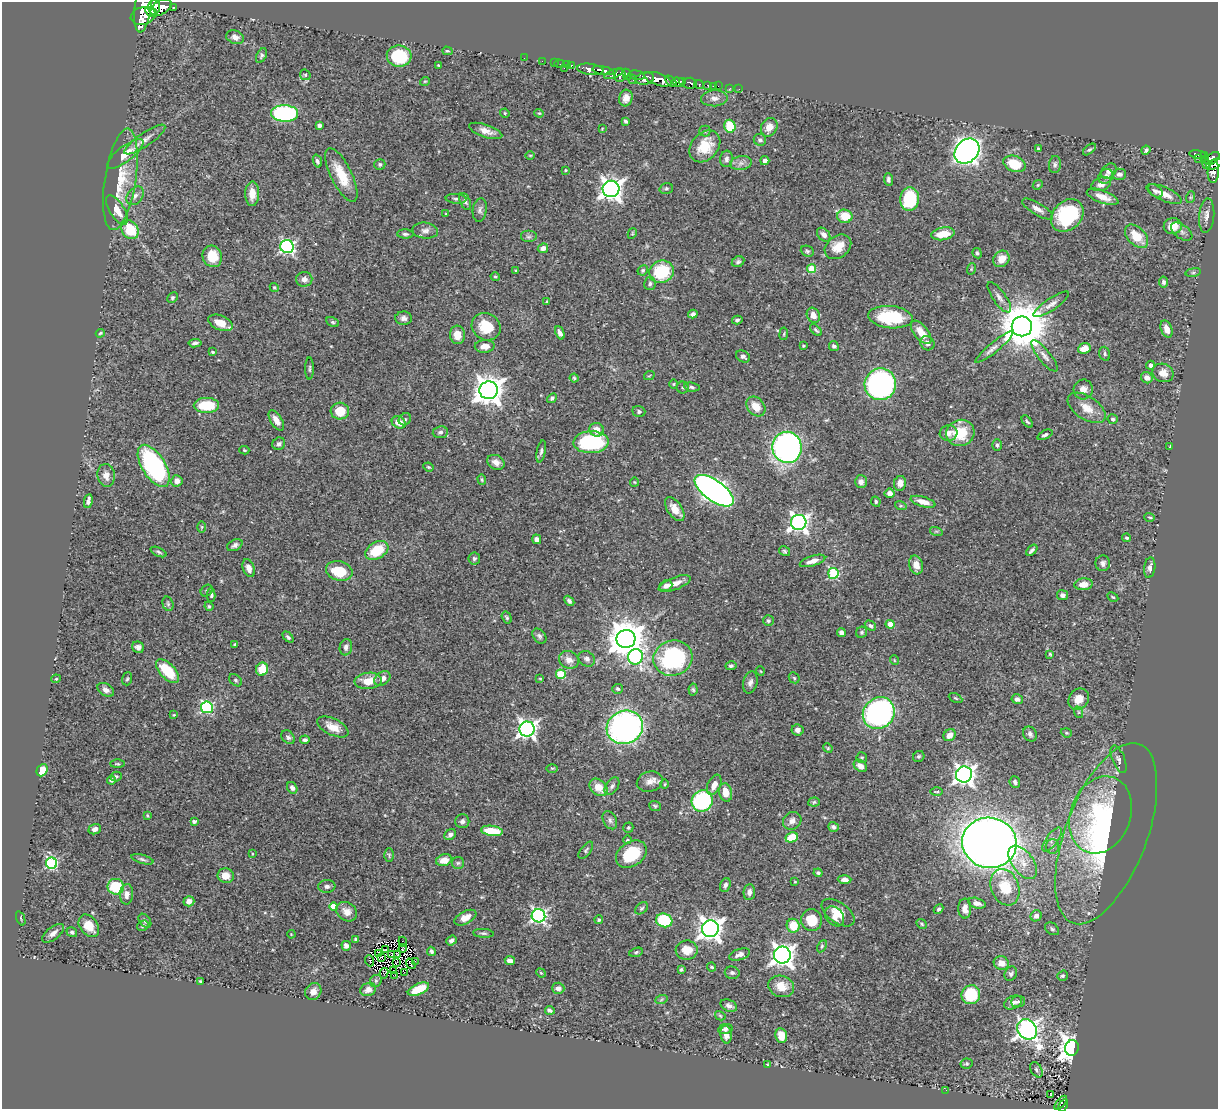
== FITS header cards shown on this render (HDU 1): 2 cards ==
NAXIS1  =                 1216
NAXIS2  =                 1107

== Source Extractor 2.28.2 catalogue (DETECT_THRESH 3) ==
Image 1216 x 1107 px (HDU 1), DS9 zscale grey, 1 PNG px = 1 image px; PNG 1220 x 1111 px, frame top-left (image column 1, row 1107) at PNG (2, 2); each listed source drawn as its Kron ellipse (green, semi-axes under 4 px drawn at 4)
Background 0.708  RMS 0.022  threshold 0.0661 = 3 sigma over >= 5 px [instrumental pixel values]
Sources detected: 438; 2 with non-positive FLUX_AUTO (blend fragments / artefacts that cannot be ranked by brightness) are neither listed nor drawn; the other 436 listed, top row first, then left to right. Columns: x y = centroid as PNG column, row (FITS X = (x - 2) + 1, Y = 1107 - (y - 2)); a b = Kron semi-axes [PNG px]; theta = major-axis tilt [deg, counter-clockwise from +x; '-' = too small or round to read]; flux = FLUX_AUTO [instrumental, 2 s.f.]
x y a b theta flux
154 7 7 6 - 1100
161 7 11 7 32 1600
173 7 3 3 - 55
143 8 24 8 83 1900
151 12 7 4 -30 600
143 16 12 8 12 1600
235 37 9 6 -21 6.6
447 51 5 4 - 1.9
261 56 8 5 64 2.9
399 56 12 10 -5 83
524 58 2 2 - 5.2
542 61 2 2 - 9.6
554 63 2 2 - 6.3
559 64 5 2 - 17
438 65 3 2 - 1.1
567 65 2 2 - 10
571 65 3 3 - 37
564 68 2 2 - 38
590 69 13 5 -7 1100
603 71 11 4 -10 960
614 74 10 4 20 340
627 74 5 4 - 360
305 75 6 5 - 2.2
620 75 6 5 - 320
637 75 8 4 -12 180
632 79 6 2 -41 75
645 79 9 6 13 770
658 79 14 6 -18 1900
425 81 5 3 - 1.3
671 81 6 4 -44 420
682 81 4 3 - 360
678 82 6 4 -17 580
690 83 6 5 - 220
699 85 5 3 - 120
708 85 3 3 - 24
713 86 2 2 - 9.4
718 86 2 2 - 8.1
730 88 3 2 - 8.9
739 89 2 2 - 6.1
626 98 8 6 75 10
714 98 13 8 2 8.3
285 113 13 8 -1 200
505 113 5 4 - 1.7
539 113 4 4 - 1.6
625 121 4 3 - 2.4
319 126 4 4 - 4
730 126 6 5 - 44
769 127 10 7 60 12
602 129 4 2 - 1.1
486 131 17 6 -19 12
705 131 5 5 - 2.6
145 140 24 6 34 13
760 140 6 5 - 3.8
705 146 18 13 49 38
1038 149 4 3 - 2.7
1089 149 7 4 40 2.4
1146 150 5 3 - 3
967 151 14 11 46 950
125 154 22 8 37 23
1198 154 8 3 -10 200
530 155 4 3 - 1.4
1204 155 4 2 - 74
1212 158 8 5 39 450
726 159 8 6 84 5.7
1199 159 3 2 - 7.3
1205 159 3 3 - 39
317 161 6 4 -72 3.3
765 161 5 4 - 5.3
741 163 11 7 10 7.2
380 164 5 5 - 3.1
1014 164 11 7 -22 42
1207 164 4 3 - 100
1214 164 9 4 27 340
1055 165 8 6 86 4.4
565 170 3 3 - 1.2
1109 171 9 6 40 6.9
1213 172 11 5 87 230
1119 174 7 5 2 5.8
341 175 29 10 -64 38
1106 176 8 7 - 5
120 179 51 15 81 55
888 179 6 4 -84 4
1101 184 10 6 21 9.7
1038 185 5 4 - 1.9
666 188 7 5 17 3
611 189 8 8 - 1000
1155 191 8 5 -41 4.3
252 194 12 7 89 17
1164 194 19 7 -24 17
135 196 10 7 51 6.4
1103 197 16 6 -20 16
1191 197 6 4 71 1.9
456 199 10 5 -5 3.7
910 199 12 9 86 84
465 201 9 5 -65 4
1038 209 18 6 -30 8.4
117 210 17 7 -58 19
480 210 12 7 82 5.2
446 214 4 2 - 1
1067 215 18 14 45 100
845 216 7 7 - 33
1207 216 17 7 85 11
1173 226 9 8 - 23
130 230 10 8 -55 48
425 231 13 8 -5 7.5
1182 232 12 7 -35 7.2
632 233 6 4 61 1.7
405 234 8 4 -1 3.7
943 234 12 6 10 26
824 235 8 5 -47 6.2
1136 236 14 8 -46 31
529 237 8 6 0 3.8
287 247 7 6 - 280
838 247 14 10 36 21
543 248 5 4 - 7.5
807 251 6 5 - 3
977 253 5 4 - 2.8
212 256 11 9 -65 32
1001 259 9 7 49 18
738 262 6 5 - 3.2
811 269 4 4 - 49
971 269 6 3 72 1.4
643 270 5 5 - 2.1
516 271 4 3 - 1.4
661 272 12 11 - 77
1193 272 8 4 8 3
495 277 5 4 - 2
304 279 8 7 - 6.6
1163 282 5 4 - 4.1
650 284 7 5 79 3.4
274 287 5 4 - 2.5
999 297 18 6 -55 7.9
172 298 6 5 - 2.9
547 302 4 3 - 1.8
1051 304 21 6 34 9.2
693 314 5 4 - 3.8
813 315 8 6 -65 11
890 317 22 11 -5 76
404 318 8 6 -2 5.4
737 320 5 3 - 2.6
333 322 7 4 -28 2.7
220 323 13 7 -23 19
1022 326 10 10 - 6500
486 327 15 13 -32 40
1167 329 9 5 -69 11
816 330 7 4 -45 2.6
921 332 14 7 -51 21
100 333 4 3 - 1.6
560 333 7 4 -68 6.8
784 334 6 3 82 1.7
458 335 9 7 -85 20
195 343 6 3 7 3.4
927 343 7 6 - 6.6
485 346 10 6 3 12
803 346 3 3 - 1.6
834 346 5 4 - 3.7
994 347 24 5 39 8.2
1084 348 6 5 - 19
213 352 3 3 - 1.9
1105 354 7 5 -73 2.8
743 356 7 5 -29 4.5
1044 356 19 6 -51 8.2
1150 365 4 4 - 4.9
310 368 11 3 90 2.7
1163 373 11 9 -21 13
649 376 5 3 - 1.5
574 378 4 4 - 1.9
1147 378 6 5 - 7.8
674 384 5 3 - 1.3
880 384 16 15 - 330
683 387 6 6 - 2.6
692 387 8 4 -8 3
1083 389 10 9 - 11
489 390 9 9 - 1900
552 398 5 4 - 2.9
206 405 13 7 1 50
756 406 11 8 -48 18
1087 408 21 11 -34 22
340 411 9 8 - 32
639 411 6 5 - 3.4
405 419 6 5 - 2.8
1113 419 5 5 - 2.9
276 420 11 5 -57 12
1027 421 7 3 -51 2.3
399 422 7 5 -27 17
597 430 7 6 - 16
440 432 7 6 - 4.3
949 433 9 8 - 8.6
960 433 14 13 - 43
1045 435 8 4 25 3.5
591 442 18 11 2 130
279 444 6 6 - 4.5
997 445 6 4 -89 2.6
1170 446 4 2 - 1.6
787 447 15 15 - 460
244 450 5 4 - 2.1
541 451 11 4 79 4
496 462 9 7 -30 8.9
154 466 24 11 -58 230
428 467 5 3 - 1.6
106 475 11 9 -82 11
482 479 5 4 - 1.9
177 481 6 5 - 6.9
634 482 4 4 - 1.4
861 482 6 6 - 7.1
900 483 7 6 - 11
714 491 23 10 -36 1000
890 493 5 5 - 9
88 501 7 4 80 5.2
876 502 5 4 - 2.4
923 502 13 5 -16 13
901 506 6 4 -18 1.9
675 509 13 7 -56 16
1150 517 5 3 - 1.6
799 522 7 7 - 620
202 527 6 4 89 1.9
936 531 6 4 -18 1.9
1127 538 4 3 - 2.3
537 539 5 4 - 7.2
235 545 8 5 29 4.8
377 550 12 8 31 47
1032 550 6 3 45 3.5
784 551 6 4 -33 2.4
159 552 8 4 -24 2.9
474 558 6 6 - 3.1
812 561 13 5 18 10
1103 563 8 7 - 5.1
916 565 9 6 -75 13
249 568 9 5 -70 8.1
1150 568 10 5 82 5.3
339 571 13 9 -14 46
833 573 5 5 - 110
675 584 17 6 21 16
1084 584 9 6 7 15
666 586 7 5 24 8.3
207 591 6 5 - 2.6
211 595 7 4 89 2.7
1062 595 6 5 - 5.2
1113 597 6 4 -28 1.8
569 601 6 4 -47 3.8
168 604 7 5 -75 2.9
209 606 5 4 - 1.9
507 618 6 4 -59 2.3
768 621 5 5 - 2.9
890 624 4 4 - 18
870 626 6 4 -33 3.4
841 632 4 4 - 5.3
862 632 6 5 - 2.4
539 636 8 6 -50 3.8
288 637 6 4 -44 3.4
626 639 9 9 - 3800
234 644 3 3 - 1.8
138 647 6 5 - 5.5
346 647 8 6 78 5.1
1050 654 4 4 - 1.6
636 657 8 7 - 220
673 658 20 17 20 170
587 659 9 7 -36 5.4
569 660 10 8 -27 11
894 660 5 3 - 1.2
731 666 5 4 - 2.8
262 669 6 6 - 30
168 671 15 7 -46 51
760 671 5 3 - 1.2
561 674 5 4 - 68
794 678 6 4 -46 2
56 679 4 4 - 1.5
127 679 6 5 - 2.4
382 679 9 6 34 9.5
540 679 4 2 - 1.2
236 680 7 5 -41 3
368 681 14 8 6 25
750 682 11 7 75 6.8
618 689 5 5 - 2.9
106 690 9 6 -32 7.5
693 690 6 4 -85 2.4
956 698 7 3 -27 1.6
1017 699 6 5 - 4.8
1079 699 11 9 49 16
207 707 6 6 - 190
1078 712 6 4 -71 1.9
879 713 17 15 43 440
174 715 3 3 - 1.3
333 727 17 8 -26 17
625 727 18 16 22 490
527 729 7 7 - 590
798 730 6 5 - 6.1
1066 733 6 4 -20 1.8
1030 734 8 6 -56 4.7
949 735 6 5 - 11
288 737 8 5 -46 4.2
305 740 5 3 - 3.2
828 748 5 4 - 1.8
919 756 6 5 - 2.6
862 757 5 5 - 2.1
1119 759 14 6 -68 5.5
117 764 7 4 0 1.9
860 766 7 5 -39 9.6
552 768 6 4 -1 2
42 770 6 5 - 24
964 774 8 8 - 780
116 776 5 5 - 2.7
111 780 4 4 - 3.2
650 781 13 10 16 11
1015 782 6 5 - 4.2
665 784 5 3 - 1.5
714 785 11 6 65 12
612 786 10 6 55 4.5
598 787 10 7 -44 20
292 788 6 5 - 5.7
726 792 9 6 -80 21
937 792 6 3 0 1.6
702 801 11 10 - 160
814 802 5 4 - 2.3
655 806 6 5 - 2.6
147 815 4 3 - 1.5
1101 815 40 30 69 170
610 820 9 6 -62 4.9
462 821 7 7 - 4.3
792 821 9 8 - 8.8
194 822 4 4 - 4.8
833 827 5 5 - 4.3
628 828 5 5 - 2.1
95 829 6 5 - 5.6
492 831 11 5 -7 38
1106 834 95 41 69 300
450 835 6 5 - 6
792 837 6 5 - 39
627 840 4 3 - 1.6
1052 840 14 6 54 7.3
989 843 27 25 -13 2400
1052 847 7 6 - 4.4
586 850 10 5 52 3.1
252 854 4 3 - 1.1
631 854 17 12 35 62
389 855 6 5 - 2.2
142 859 11 4 -16 3.7
444 860 8 5 16 13
1023 862 19 10 -53 22
52 863 5 5 - 170
458 863 6 6 - 2.5
818 873 4 4 - 3.1
226 876 8 7 - 16
845 879 7 4 -2 7
795 882 3 2 - 0.99
725 885 7 5 71 4.1
327 886 8 6 3 5.3
116 887 8 8 - 53
1005 887 19 14 -69 45
749 892 8 5 82 6.5
127 894 10 6 87 9.9
189 901 5 5 - 10
977 903 9 5 -15 7.7
334 907 4 4 - 25
641 908 7 5 41 2.8
938 909 5 4 - 2.6
965 909 10 6 -89 9.2
347 912 11 9 -34 12
838 913 19 10 -36 20
538 916 7 6 - 340
834 916 11 8 -48 11
1036 916 6 5 - 6.9
21 918 7 2 -69 1.3
465 918 12 6 28 13
599 920 4 4 - 3
664 920 8 6 -14 85
812 920 11 10 - 36
145 921 8 5 -52 4.4
922 924 5 4 - 1.9
89 926 12 8 -52 23
143 926 6 4 32 2.5
793 926 7 6 - 36
710 929 8 8 - 1100
1052 929 8 5 -37 3.1
72 932 5 4 - 3.1
53 933 13 6 37 8.1
483 933 10 4 -4 3.4
291 934 4 3 - 1
356 939 3 3 - 2.3
451 940 5 4 - 5.2
403 942 5 2 - 0.31
346 946 5 4 - 7.1
822 946 6 4 61 2.2
403 948 4 2 - 1.1
386 950 3 2 - 0.43
687 950 11 9 5 24
431 951 5 4 - 3.2
636 952 7 4 15 2.6
379 953 3 2 - 1.8
392 954 3 2 - 0.47
398 954 4 2 - 0.33
740 954 11 5 19 7.8
782 955 8 8 - 1000
382 957 3 2 - 1.4
369 961 5 2 - 2.2
415 961 3 2 - 4.3
510 961 5 4 - 7.1
397 962 2 2 - 1.5
1001 963 7 7 - 14
411 964 6 2 -55 4.5
712 967 5 3 - 1.9
681 970 3 3 - 2.2
394 971 3 2 - 1.2
404 972 2 2 - 0.98
384 973 5 2 - 1.2
541 973 5 4 - 1.3
732 973 7 6 - 4.2
1011 974 7 6 - 3.6
395 975 3 2 - 1.7
1062 976 5 5 - 2.5
200 981 4 3 - 1.9
376 981 6 5 - 2.7
781 986 13 10 -18 22
558 988 6 5 - 7.5
418 989 11 5 24 41
368 990 8 6 19 11
313 992 9 7 54 14
971 995 9 9 - 78
661 1000 6 4 20 2.2
1018 1001 7 5 5 3.4
1013 1002 9 6 25 6.1
729 1006 9 5 -23 5.5
550 1010 5 3 - 3.4
720 1016 5 4 - 1.7
725 1029 7 5 9 4.9
1027 1029 11 9 -49 780
726 1035 9 5 -80 9.7
781 1035 7 5 -82 20
1072 1048 8 7 - 1400
768 1064 3 2 - 1.2
966 1064 6 5 - 2.6
1036 1070 8 5 -60 4
946 1090 2 2 - 5.5
1050 1095 3 2 - 1.7
1061 1103 8 4 49 66
1063 1105 6 4 62 65
At the frame edge (FLAGS 8, measured only in part): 1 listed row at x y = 1214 164
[2 non-positive-flux detections neither listed nor drawn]